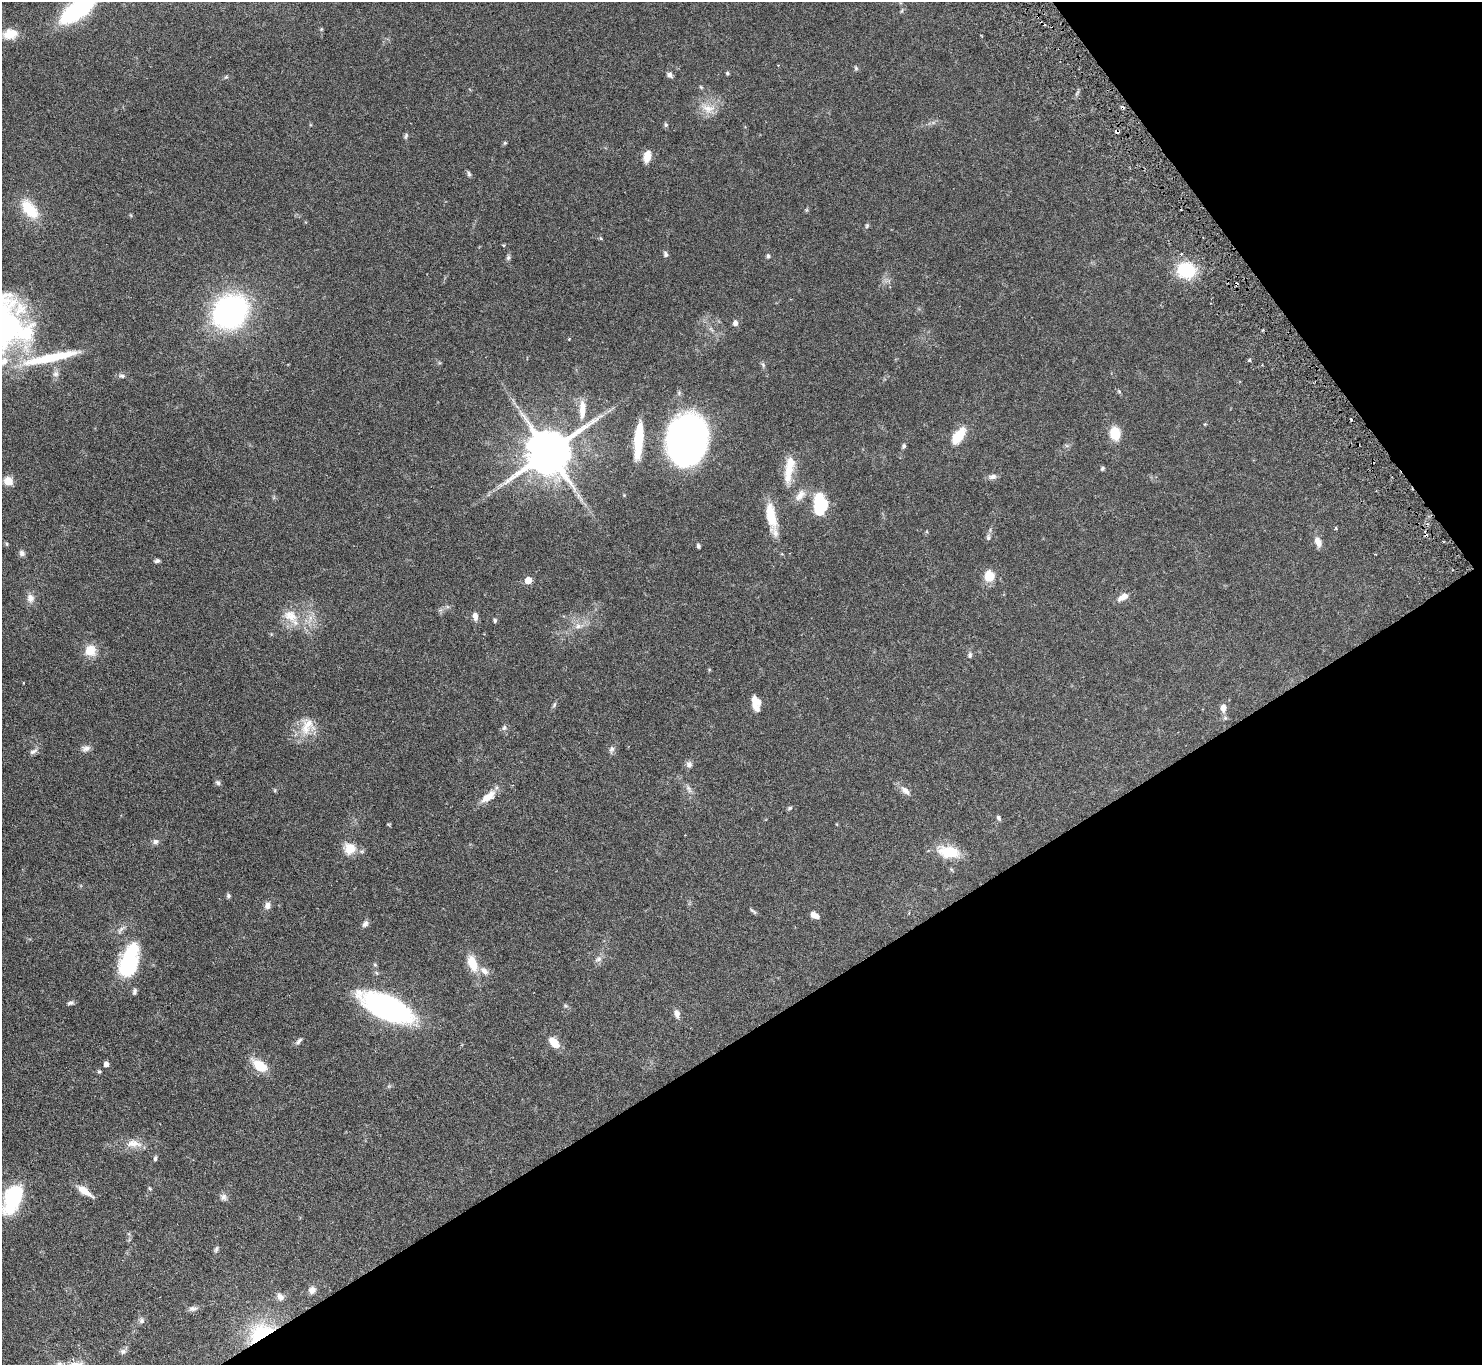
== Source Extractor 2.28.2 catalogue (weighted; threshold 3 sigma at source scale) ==
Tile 12 of 4 x 4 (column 4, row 3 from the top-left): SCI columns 4488-5967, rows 1696-3058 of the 6044 x 5994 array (HDU 1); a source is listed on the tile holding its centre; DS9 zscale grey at full resolution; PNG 1484 x 1367 px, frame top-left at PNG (2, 2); no overlay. Shown black and unused: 31% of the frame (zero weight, under 3 of 6 exposures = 4% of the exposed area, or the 3 px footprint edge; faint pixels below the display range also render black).
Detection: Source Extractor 2.28.2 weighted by HDU 2 'WHT'; one run over the whole footprint, this tile lists its part. Background 0.0972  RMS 0.0035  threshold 0.0143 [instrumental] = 3 sigma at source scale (4.09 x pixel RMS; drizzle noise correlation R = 1.36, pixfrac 0.8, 0.05/0.05 arcsec/px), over >= 5 px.
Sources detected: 127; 1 inside a brighter object's white glare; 3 cosmic-ray / hot-pixel residue — not listed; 6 inside a brighter listed object's ellipse — not listed separately; the other 117 listed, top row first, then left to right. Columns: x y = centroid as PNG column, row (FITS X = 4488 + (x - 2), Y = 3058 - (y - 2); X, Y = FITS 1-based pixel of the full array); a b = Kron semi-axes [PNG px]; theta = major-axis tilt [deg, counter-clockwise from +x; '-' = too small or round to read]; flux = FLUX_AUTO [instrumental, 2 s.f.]
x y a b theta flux
78 10 33 13 36 45
10 34 18 12 9 4.7
856 68 6 5 - 0.5
727 73 5 4 - 0.42
670 75 8 6 -36 0.97
226 77 7 4 43 0.43
701 87 6 4 -45 0.36
708 108 20 11 -5 4.4
666 125 6 5 - 0.58
406 136 9 4 72 0.59
505 143 5 5 - 0.4
647 156 13 8 77 3.5
469 174 7 5 -73 0.59
29 209 29 15 -51 8.9
867 226 7 4 71 0.51
601 238 5 4 - 0.4
503 245 4 3 - 0.33
666 254 8 5 -68 0.78
768 256 5 4 - 0.57
508 258 7 5 75 0.65
1186 270 14 11 -11 20
1236 284 4 2 - 0.53
230 311 19 16 37 110
735 323 6 5 - 1.3
3 329 61 47 65 82
569 339 3 3 - 0.3
50 358 78 10 12 19
1249 360 4 4 - 0.49
763 365 7 4 -48 0.58
56 374 9 8 - 1.2
122 376 10 5 -5 0.82
1119 392 6 4 -2 0.37
582 409 27 8 88 3.9
1115 433 12 9 -77 8.1
958 436 20 10 54 7.8
687 439 34 26 78 160
638 440 35 8 86 14
904 446 6 5 - 0.64
549 452 14 12 35 1500
789 468 23 15 75 5.4
1102 468 5 5 - 0.52
993 477 11 6 4 1.3
8 481 8 8 - 4.2
578 495 7 4 -72 0.91
800 495 19 9 51 2.8
820 504 21 13 -84 15
771 515 37 11 -80 8.4
1336 528 3 3 - 0.42
988 537 9 5 90 0.77
1318 542 13 8 -68 2.2
7 544 6 4 -88 0.37
698 546 5 4 - 0.64
22 553 8 7 - 1.1
157 561 7 5 12 0.72
989 576 10 9 - 6.6
528 580 5 5 - 5
1123 597 15 7 31 2.6
30 598 10 9 - 2.1
290 616 23 17 -31 6.9
475 616 11 7 -80 1.3
495 620 5 4 - 0.56
578 626 10 7 17 1.7
90 651 15 14 - 4.4
970 655 9 6 82 0.8
755 701 12 8 -73 4
554 705 8 4 55 0.59
1223 708 10 7 89 1.9
1225 718 6 6 - 0.61
504 728 8 6 70 0.83
306 729 17 15 -82 5.7
86 748 12 8 6 1.5
612 749 10 7 73 1
33 751 13 6 33 1.2
689 764 8 7 - 1.2
218 783 7 6 - 0.74
689 789 13 6 -59 1.2
905 791 15 8 -39 2.2
488 797 23 9 37 4
790 808 6 5 - 0.52
999 818 6 5 - 0.69
388 824 6 3 -19 0.29
155 842 9 6 13 1.1
350 848 15 14 - 4.6
949 852 27 14 -7 8.4
228 896 6 5 - 0.58
267 906 9 7 78 1.5
753 911 12 3 -41 0.6
814 915 9 5 -27 2.3
365 924 8 6 57 1.2
598 959 10 7 21 1.3
129 961 39 19 74 25
472 963 19 10 -69 6.2
484 971 14 7 -36 1.9
377 973 6 4 -70 0.42
134 992 9 5 78 0.76
70 1003 9 5 11 0.81
566 1006 6 5 - 0.49
386 1007 40 16 -25 83
677 1014 12 7 -77 1.6
299 1041 11 5 45 0.9
554 1042 13 8 -48 4.4
106 1064 5 5 - 1.5
260 1066 19 10 -36 7
99 1071 6 5 - 0.47
134 1143 22 11 -3 3.9
155 1158 7 4 82 0.54
150 1188 6 4 -68 0.43
84 1191 20 7 -36 3.8
223 1197 9 9 - 1.3
12 1199 35 19 67 19
216 1249 9 5 74 0.65
312 1290 9 9 - 1.6
280 1297 10 8 -48 1.5
193 1308 11 7 6 1.2
142 1320 9 8 - 0.99
261 1333 29 18 29 22
123 1351 9 7 -14 0.98
Overlapping masked pixels (flux is a lower limit): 2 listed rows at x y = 1236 284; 261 1333
Isophote crosses this tile's border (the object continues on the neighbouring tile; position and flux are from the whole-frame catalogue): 3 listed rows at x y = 78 10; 3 329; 12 1199